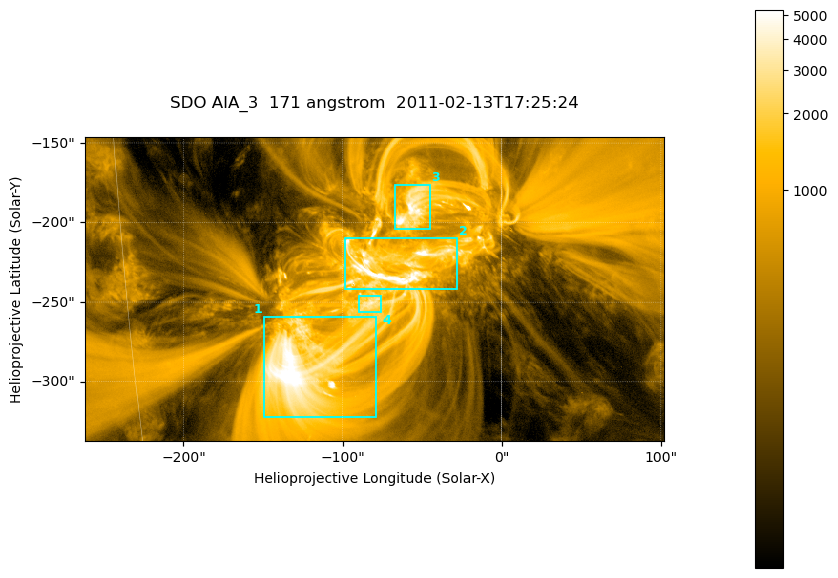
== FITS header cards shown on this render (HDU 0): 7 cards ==
TELESCOP= 'SDO     '           /
INSTRUME= 'AIA_3   '           /
WAVELNTH=                  171 /
WAVEUNIT= 'angstrom'           /
DATE-OBS= '2011-02-13T17:25:24.34' /
CTYPE1  = 'HPLN-TAN'           /
CTYPE2  = 'HPLT-TAN'           /

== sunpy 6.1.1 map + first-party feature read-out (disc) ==
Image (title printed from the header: SDO AIA_3  171 angstrom  2011-02-13T17:25:24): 607 x 318 px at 0.599 arcsec/px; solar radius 972 arcsec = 1622 px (partial field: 2.3% of the solar disc is inside the frame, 100% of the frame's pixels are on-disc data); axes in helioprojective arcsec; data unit not stated in the header (colour bar unlabelled)
Pointing: header CRPIX1/2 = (2056.06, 2043.72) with CRVAL1/2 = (0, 0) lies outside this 607 x 318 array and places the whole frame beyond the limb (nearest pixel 1.39 R_sun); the SolarSoft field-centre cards XCEN/YCEN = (-79.75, -241.7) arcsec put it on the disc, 1315 arcsec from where CRPIX/CRVAL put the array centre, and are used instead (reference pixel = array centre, CRVAL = XCEN/YCEN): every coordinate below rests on XCEN/YCEN
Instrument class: DISC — disc imager (sunpy class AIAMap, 171 A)
Bright regions (active regions / flare kernels): reference = the on-disc median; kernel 5 px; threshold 5 sigma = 1810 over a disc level ~357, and >= 1.15x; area >= 193 px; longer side >= 4 px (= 2.4 arcsec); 4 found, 4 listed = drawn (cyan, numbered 1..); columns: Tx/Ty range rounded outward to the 2 arcsec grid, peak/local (2 s.f.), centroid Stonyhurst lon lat
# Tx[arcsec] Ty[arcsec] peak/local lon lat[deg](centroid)
1 -150..-78 -322..-258 19 -8 -24
2 -100..-28 -242..-210 19 -4 -20
3 -68..-44 -204..-176 15 -3 -18
4 -90..-76 -256..-246 9.5 -5 -22